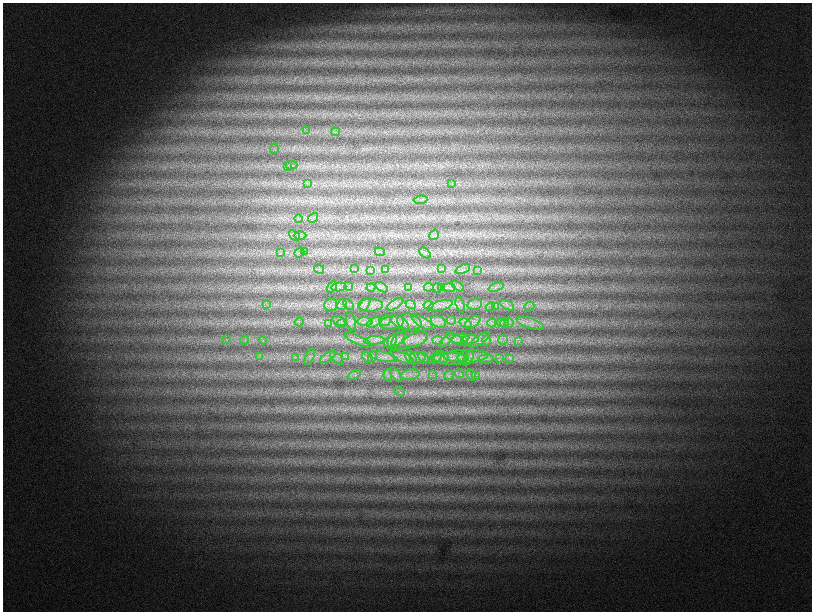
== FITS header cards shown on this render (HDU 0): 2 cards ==
NAXIS1  =                 1619
NAXIS2  =                 1219

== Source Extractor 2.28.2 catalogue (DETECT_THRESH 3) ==
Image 1619 x 1219 px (HDU 0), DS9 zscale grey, zoomed out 1/2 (1 PNG px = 2 x 2 image px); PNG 814 x 614 px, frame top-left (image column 2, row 1218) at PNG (3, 3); each listed source drawn as its Kron ellipse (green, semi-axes under 4 px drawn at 4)
Background 1490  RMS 71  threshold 213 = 3 sigma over >= 5 px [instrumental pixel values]
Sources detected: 126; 2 cannot appear on this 1/2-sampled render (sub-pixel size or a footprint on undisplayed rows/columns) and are neither listed nor drawn; the other 124 listed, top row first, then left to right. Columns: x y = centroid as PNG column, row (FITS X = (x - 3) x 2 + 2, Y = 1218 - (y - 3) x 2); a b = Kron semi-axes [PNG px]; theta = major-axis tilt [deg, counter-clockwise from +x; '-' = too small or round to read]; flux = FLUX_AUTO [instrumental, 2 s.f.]
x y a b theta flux
307 131 4 2 - 13000
336 132 4 2 - 19000
274 149 5 3 - 20000
291 165 6 3 1 26000
288 166 3 2 - 11000
307 183 3 3 - 16000
452 183 3 2 - 7300
420 200 7 2 6 24000
313 218 5 1 - 13000
298 219 4 3 - 16000
294 235 6 2 -41 15000
300 235 6 2 0 26000
434 235 5 2 - 16000
299 252 5 2 - 14000
304 252 3 2 - 9600
380 252 5 1 - 12000
281 253 4 2 - 12000
425 253 6 3 -42 24000
441 268 4 2 - 14000
319 269 5 2 - 20000
354 269 3 3 - 14000
385 269 3 2 - 13000
463 269 8 2 22 24000
371 271 3 2 - 11000
478 271 4 2 - 14000
349 286 4 2 - 13000
457 286 7 3 -33 30000
332 287 6 3 53 21000
339 287 7 3 6 40000
381 287 7 3 -34 31000
429 287 5 2 - 17000
496 287 8 4 21 48000
371 288 4 2 - 14000
409 288 4 3 - 19000
437 288 5 2 - 16000
441 288 4 2 - 14000
449 288 6 2 -5 25000
267 304 3 2 - 11000
365 304 7 4 57 37000
395 304 10 4 32 50000
475 304 7 5 14 63000
331 305 6 6 - 48000
342 305 5 4 - 42000
349 305 6 3 -42 27000
370 305 12 6 1 100000
411 305 5 3 - 33000
429 305 5 2 - 25000
460 305 8 2 -73 14000
507 305 7 3 -28 37000
440 306 13 5 14 83000
490 306 5 4 - 26000
496 306 4 2 - 16000
529 306 5 2 - 21000
451 320 4 2 - 18000
339 321 7 3 -27 31000
385 321 6 5 - 48000
299 322 4 3 - 19000
351 322 9 4 -75 31000
365 322 8 4 -2 53000
374 322 8 4 25 53000
400 322 10 5 -35 64000
409 322 12 8 -14 90000
422 322 12 5 -32 63000
438 322 8 5 -29 58000
473 322 9 5 33 59000
501 322 4 2 - 15000
509 322 5 2 - 18000
329 323 4 3 - 23000
341 323 5 3 - 28000
392 323 12 7 12 100000
466 323 7 1 -34 17000
492 323 4 3 - 26000
505 323 5 2 - 12000
530 323 14 5 -18 94000
398 339 8 5 51 51000
416 339 13 6 23 91000
456 339 11 4 -31 62000
460 339 9 4 11 75000
227 340 4 2 - 11000
245 340 4 2 - 15000
263 340 4 1 - 9000
358 340 15 4 -24 62000
374 340 10 3 7 61000
406 340 22 9 10 150000
438 340 5 3 - 35000
447 340 9 4 47 45000
470 340 9 4 8 65000
480 340 12 4 34 48000
487 340 5 4 - 32000
503 340 5 4 - 38000
392 341 6 3 73 32000
519 341 4 2 - 12000
260 356 3 3 - 14000
462 356 6 3 50 30000
295 357 4 3 - 16000
310 357 9 3 65 23000
328 357 8 2 33 20000
346 357 4 3 - 24000
367 357 6 2 -50 22000
373 357 6 3 73 30000
383 357 14 4 -11 110000
402 357 13 4 -24 83000
441 357 7 6 - 63000
460 357 28 7 4 240000
336 358 8 3 -46 35000
411 358 7 4 -52 47000
418 358 8 5 -9 66000
424 358 6 4 -45 38000
436 358 8 4 42 46000
456 358 12 4 -7 97000
468 358 8 3 59 28000
509 358 4 3 - 21000
486 359 7 3 4 39000
499 359 4 2 - 9900
459 373 4 3 - 27000
396 374 8 4 -54 38000
432 374 4 2 - 15000
354 375 7 3 27 37000
388 375 6 2 85 21000
410 375 10 5 11 77000
449 375 5 2 - 23000
471 375 6 4 -62 33000
475 375 4 2 - 18000
400 392 6 2 -32 16000
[2 sub-pixel or undisplayed-footprint detections neither listed nor drawn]